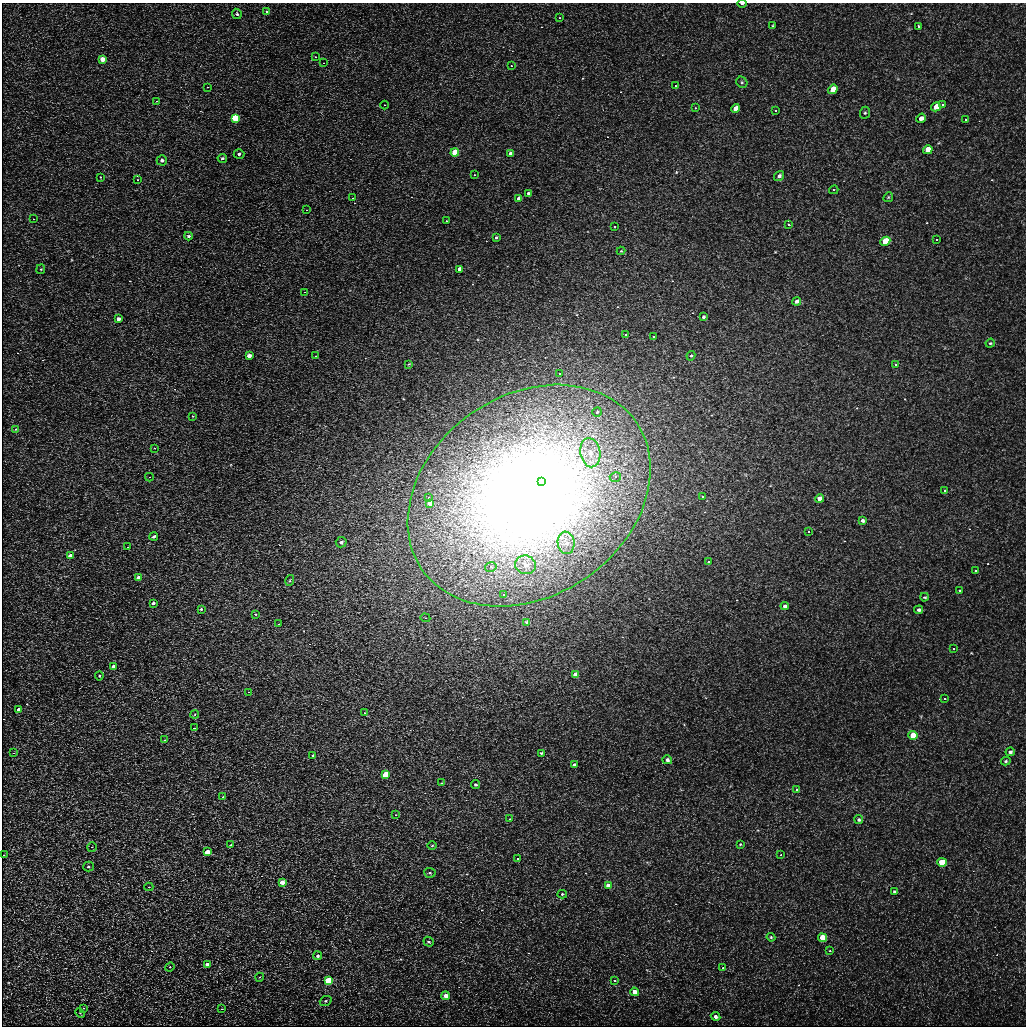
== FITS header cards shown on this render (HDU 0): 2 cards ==
NAXIS1  =                 1024
NAXIS2  =                 1024

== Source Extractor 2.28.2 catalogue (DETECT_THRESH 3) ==
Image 1024 x 1024 px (HDU 0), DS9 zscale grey, 1 PNG px = 1 image px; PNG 1028 x 1028 px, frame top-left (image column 1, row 1024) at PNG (2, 3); each listed source drawn as its Kron ellipse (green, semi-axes under 4 px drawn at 4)
Background 4.76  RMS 3.3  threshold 10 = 3 sigma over >= 5 px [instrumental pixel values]
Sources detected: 164; all 164 listed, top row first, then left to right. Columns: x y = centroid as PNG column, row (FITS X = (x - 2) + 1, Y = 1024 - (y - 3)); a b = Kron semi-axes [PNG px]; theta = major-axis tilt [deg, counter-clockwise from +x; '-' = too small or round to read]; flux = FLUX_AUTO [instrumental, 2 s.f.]
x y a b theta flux
742 4 4 2 - 360
266 12 3 3 - 23000
237 14 5 4 - 420
559 18 3 2 - 230
773 26 4 3 - 250
918 26 3 3 - 330
315 57 3 2 - 260
102 59 4 4 - 2500
323 63 3 2 - 350
511 66 3 2 - 400
742 82 6 5 - 310
675 86 3 2 - 200
207 87 3 2 - 230
833 89 5 4 - 4500
156 101 4 3 - 520
384 105 4 4 - 300
942 105 3 3 - 320
936 107 5 4 - 3500
695 108 3 3 - 220
735 108 4 4 - 2000
775 111 3 3 - 960
865 113 6 5 - 350
235 118 4 4 - 30000
921 118 5 4 - 1300
965 120 3 3 - 280
928 150 5 4 - 3800
455 153 4 4 - 12000
239 154 5 5 - 580
510 154 4 4 - 1900
222 158 5 4 - 500
162 160 5 5 - 880
474 175 3 2 - 390
779 176 5 4 - 770
100 177 3 3 - 530
137 180 3 3 - 240
834 190 5 4 - 270
528 193 4 3 - 300
888 197 5 4 - 310
352 198 3 2 - 140
519 199 4 4 - 2000
306 210 4 3 - 160
33 219 3 3 - 190
446 221 3 3 - 440
788 225 3 3 - 53000
614 227 3 2 - 400
188 236 4 3 - 520
496 238 3 3 - 430
936 240 3 3 - 330
885 241 5 4 - 11000
621 251 4 4 - 200
41 269 5 4 - 250
459 269 4 3 - 1700
304 292 3 2 - 230
797 301 4 3 - 1200
703 317 4 3 - 420
118 319 4 3 - 1200
625 335 3 3 - 43000
653 337 3 3 - 3700
990 343 5 4 - 260
249 356 4 3 - 2000
316 356 3 2 - 110
691 356 5 4 - 310
409 364 3 2 - 180
896 365 4 3 - 370
559 374 3 3 - 3500
597 412 5 4 - 300
192 416 3 2 - 14000
16 429 4 3 - 150
154 448 3 3 - 200
590 453 15 10 -80 3200
149 477 4 3 - 340
615 477 5 4 - 470
541 482 3 3 - 3400
945 491 3 2 - 230
529 496 130 100 35 400000
702 497 4 3 - 340
429 498 3 3 - 1200
820 499 4 4 - 3600
430 503 4 4 - 3700
862 520 4 4 - 550
809 532 3 3 - 570
154 536 4 3 - 610
341 542 5 5 - 760
566 543 11 8 -82 1900
128 547 3 3 - 220
70 556 4 3 - 1700
709 562 3 3 - 18000
526 565 10 9 - 1800
491 567 6 5 - 660
976 571 3 3 - 3300
139 578 4 3 - 3900
290 580 5 3 - 220
960 591 3 3 - 690
504 595 3 3 - 33000
925 597 4 3 - 250
153 603 4 3 - 910
785 606 4 4 - 750
201 609 3 3 - 290
919 610 4 3 - 590
255 614 3 3 - 180
425 618 5 4 - 350
527 622 4 3 - 690
278 624 3 2 - 210
954 649 3 2 - 300
113 666 3 3 - 1200
575 675 4 4 - 4000
99 676 4 4 - 220
249 692 3 3 - 300
945 699 4 3 - 410
19 709 4 3 - 1500
365 713 3 3 - 260
195 714 4 3 - 190
195 728 4 2 - 160
913 735 5 4 - 6500
164 740 3 3 - 210
1010 752 5 4 - 480
14 753 3 2 - 330
541 753 4 3 - 290
313 755 3 3 - 260
667 760 5 4 - 760
1006 761 5 4 - 290
574 765 4 3 - 430
385 774 4 4 - 14000
442 783 3 3 - 200
476 784 4 4 - 350
797 790 4 3 - 220
223 797 3 2 - 490
396 815 2 2 - 160
510 819 3 3 - 250
859 820 4 4 - 360
740 844 3 3 - 210
230 845 3 2 - 200
432 845 4 3 - 200
92 847 5 4 - 320
207 852 4 3 - 4500
4 855 3 3 - 130
781 855 4 3 - 180
518 859 3 3 - 710
942 862 5 4 - 15000
88 867 5 5 - 320
430 873 6 5 - 360
282 882 4 4 - 2600
608 886 4 4 - 2800
149 887 4 4 - 290
895 892 4 3 - 680
562 894 5 4 - 310
771 937 4 4 - 240
822 938 4 4 - 9200
429 942 5 4 - 390
830 951 4 3 - 330
318 956 4 4 - 570
207 964 4 4 - 1300
170 967 5 4 - 290
723 968 3 3 - 330
260 977 4 3 - 190
328 981 4 4 - 29000
615 981 3 3 - 740
635 992 4 4 - 4300
445 996 4 4 - 1800
326 1001 6 4 21 400
84 1008 4 3 - 530
222 1009 3 2 - 780
80 1013 5 3 - 230
716 1016 5 4 - 740
At the frame edge (FLAGS 8, measured only in part): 1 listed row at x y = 742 4